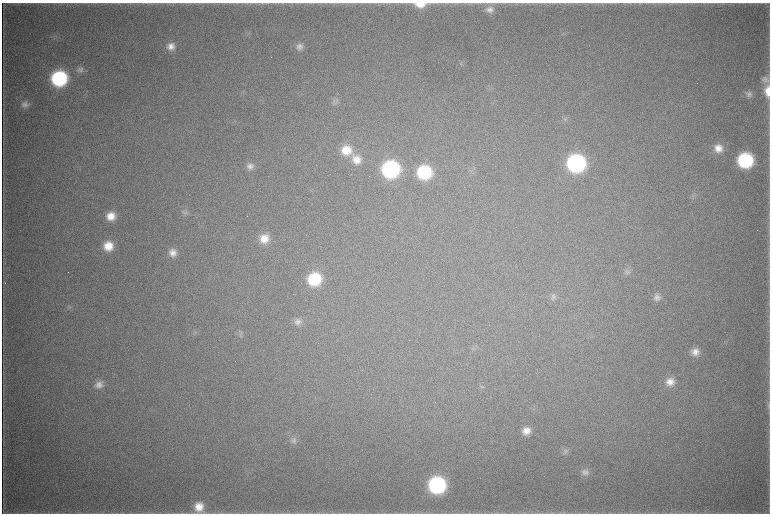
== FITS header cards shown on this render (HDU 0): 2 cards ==
NAXIS1  =                 1536 / length of data axis 1
NAXIS2  =                 1023 / length of data axis 2

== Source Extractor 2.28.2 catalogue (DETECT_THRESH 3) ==
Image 1536 x 1023 px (HDU 0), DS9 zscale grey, zoomed out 1/2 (1 PNG px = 2 x 2 image px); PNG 772 x 516 px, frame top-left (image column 1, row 1022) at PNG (2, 3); no overlay
Background 4520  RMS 38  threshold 115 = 3 sigma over >= 5 px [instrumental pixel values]
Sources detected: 44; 2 cannot appear on this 1/2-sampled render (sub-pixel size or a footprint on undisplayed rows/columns) and are not listed; the other 42 listed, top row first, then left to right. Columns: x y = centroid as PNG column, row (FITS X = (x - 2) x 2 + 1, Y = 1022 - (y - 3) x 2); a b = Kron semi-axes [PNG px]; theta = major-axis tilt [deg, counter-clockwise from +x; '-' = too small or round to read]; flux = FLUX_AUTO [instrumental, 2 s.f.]
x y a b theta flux
420 4 13 7 0 1.1e+05
489 9 10 9 - 5.8e+04
171 46 10 9 - 6.6e+04
299 46 10 9 - 5.2e+04
80 70 10 7 38 3.6e+04
59 78 11 11 - 1.0e+06
766 80 10 8 -41 3.8e+04
768 91 13 7 -90 1.1e+05
749 94 9 8 - 3.5e+04
336 101 9 7 52 2.9e+04
25 104 9 9 - 4.3e+04
565 119 4 3 - 9.6e+03
718 148 10 10 - 9.0e+04
346 150 13 12 - 1.7e+05
356 159 12 12 - 1.2e+05
745 160 11 10 - 8.9e+05
576 163 12 12 - 1.8e+06
250 166 9 9 - 5.0e+04
390 169 12 11 - 1.4e+06
424 172 11 11 - 6.2e+05
694 195 5 2 - 1.1e+04
185 212 8 7 - 2.7e+04
111 216 10 9 - 1.1e+05
264 239 11 10 - 1.1e+05
108 246 11 10 - 1.5e+05
172 253 11 10 - 7.4e+04
627 271 9 7 37 3.1e+04
314 279 12 11 - 4.6e+05
553 297 8 7 - 3.0e+04
656 298 11 7 -68 4.0e+04
298 321 9 9 - 4.6e+04
240 334 7 3 35 1.2e+04
695 352 10 9 - 6.7e+04
670 382 11 11 - 8.8e+04
99 385 10 10 - 5.9e+04
768 405 12 3 -89 1.7e+04
526 431 10 10 - 8.4e+04
294 441 9 9 - 4.2e+04
565 451 9 7 -88 3.0e+04
585 472 10 8 -19 4.2e+04
437 485 12 11 - 1.4e+06
199 507 13 11 86 1.3e+05
At the frame edge (FLAGS 8, measured only in part): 3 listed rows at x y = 420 4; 768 91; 199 507
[2 sub-pixel or undisplayed-footprint detections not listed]